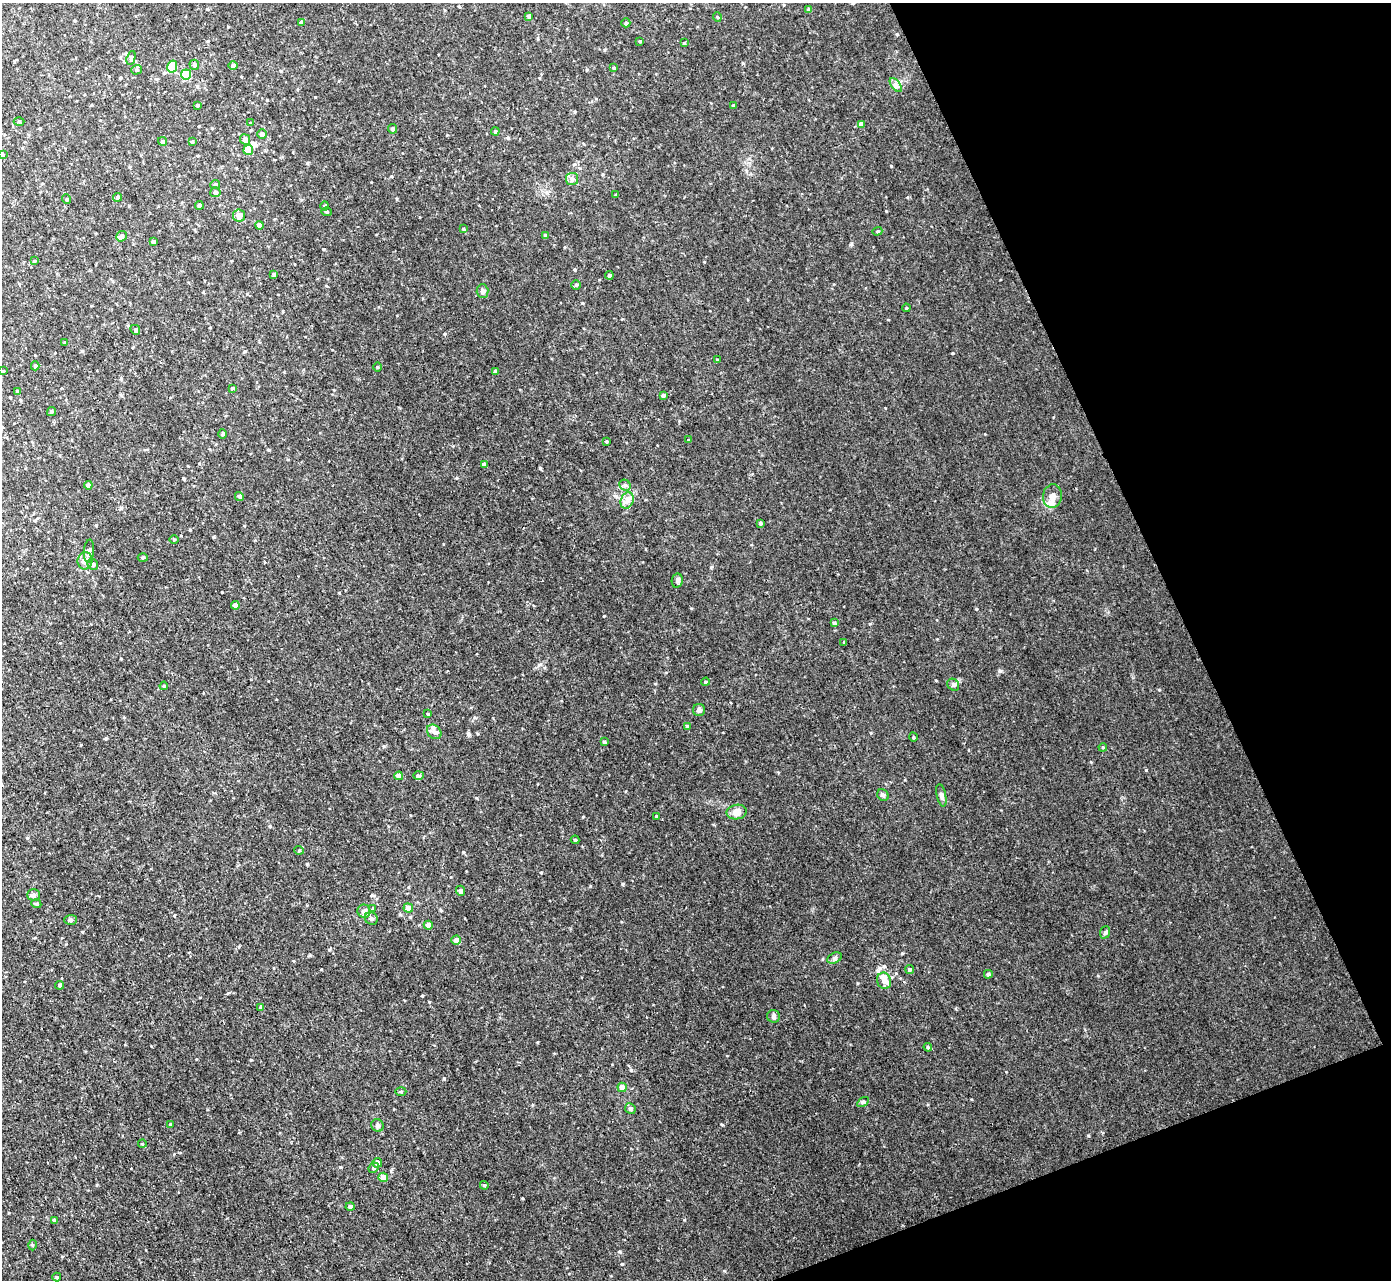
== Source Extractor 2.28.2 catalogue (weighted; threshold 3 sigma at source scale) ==
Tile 12 of 4 x 4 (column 4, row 3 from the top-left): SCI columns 4238-5626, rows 1433-2710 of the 5692 x 5724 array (HDU 1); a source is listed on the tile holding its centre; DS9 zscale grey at full resolution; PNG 1393 x 1282 px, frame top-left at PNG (2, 3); each listed source drawn as its Kron ellipse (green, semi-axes under 4 px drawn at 4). Shown black and unused: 19% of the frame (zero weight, under 2 of 3 exposures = <1% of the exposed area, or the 3 px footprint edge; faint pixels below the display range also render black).
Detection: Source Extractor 2.28.2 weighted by HDU 2 'WHT'; one run over the whole footprint, this tile lists its part. Background 0.0659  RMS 0.01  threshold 0.0456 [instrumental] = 3 sigma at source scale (4.5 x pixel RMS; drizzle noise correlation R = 1.50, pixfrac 1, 0.05/0.05 arcsec/px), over >= 5 px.
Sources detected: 135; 1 inside a brighter object's white glare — neither listed nor drawn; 2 inside a brighter listed object's ellipse — not listed separately; the other 132 listed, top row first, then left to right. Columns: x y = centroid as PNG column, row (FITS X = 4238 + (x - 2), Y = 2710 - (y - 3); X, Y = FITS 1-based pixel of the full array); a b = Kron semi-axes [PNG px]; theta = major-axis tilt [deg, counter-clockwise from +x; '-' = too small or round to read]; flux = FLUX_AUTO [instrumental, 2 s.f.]
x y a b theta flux
809 10 4 4 - 3
529 16 3 3 - 2.5
717 17 5 3 - 0.82
301 22 4 3 - 1.6
626 23 4 4 - 1.3
640 41 3 3 - 0.82
684 43 4 3 - 0.83
131 58 7 4 74 1.6
194 65 5 4 - 2.5
233 65 4 4 - 2.8
172 66 6 5 - 31
614 68 4 3 - 1.3
136 70 5 4 - 1.5
186 74 5 5 - 45
896 85 8 4 -53 2.3
197 105 3 3 - 1.7
733 105 4 3 - 0.79
19 121 5 3 - 0.86
251 123 4 2 - 0.73
861 124 4 4 - 4.1
393 129 5 4 - 2.5
495 131 4 4 - 1.4
262 134 5 5 - 2.7
245 139 5 5 - 5.7
162 141 4 4 - 2
192 142 4 3 - 1.1
248 150 5 5 - 11
2 154 4 4 - 2
572 179 6 6 - 2.4
215 184 5 4 - 1.3
215 192 5 5 - 2
615 195 4 2 - 0.66
117 197 4 4 - 2.1
66 199 5 3 - 0.88
199 205 4 4 - 2.4
325 206 4 4 - 1.1
326 212 5 4 - 1.2
239 216 6 6 - 5.7
259 225 4 4 - 6.4
463 229 4 3 - 1.1
877 231 5 4 - 1.2
545 235 4 4 - 1.5
121 236 5 5 - 3.2
153 242 4 4 - 3.3
34 261 4 3 - 1
274 274 4 3 - 2
609 275 4 4 - 2
576 285 5 5 - 1.5
483 291 7 6 - 2.2
906 308 4 3 - 0.76
135 330 5 4 - 1.3
65 342 4 3 - 0.69
717 360 4 3 - 1.1
35 366 4 4 - 1.6
377 367 4 3 - 0.74
3 371 3 3 - 0.68
495 371 4 4 - 1.5
233 388 4 3 - 0.99
17 391 3 3 - 0.66
663 395 4 3 - 1.7
51 412 4 4 - 1.3
223 434 5 3 - 0.94
688 440 4 2 - 0.72
606 441 4 3 - 0.82
484 464 4 3 - 3.2
88 485 4 4 - 5.6
625 485 6 5 - 1.7
239 496 4 4 - 1.7
1052 496 12 9 83 6.1
627 500 8 6 69 3.7
760 523 4 3 - 1.6
174 540 5 3 - 0.84
89 551 11 5 84 2.4
143 558 5 3 - 1
85 561 8 7 - 5.6
93 564 6 5 - 2.1
677 581 7 5 78 2
235 605 4 4 - 3.9
834 623 4 4 - 1.3
844 642 4 3 - 0.73
706 682 4 3 - 1.3
953 685 6 5 - 1.8
164 686 4 3 - 1
699 710 6 6 - 1.8
428 714 3 3 - 1
688 727 4 4 - 2
434 732 8 6 -46 3.4
913 737 5 3 - 0.85
604 742 4 4 - 0.96
1103 747 4 3 - 0.79
399 776 4 4 - 5.3
418 776 5 4 - 1.5
883 795 6 5 - 1.6
941 795 11 4 -78 2.5
737 812 10 7 10 6
657 817 4 3 - 0.91
575 840 4 4 - 1
299 850 5 3 - 0.75
460 891 5 4 - 2.7
33 895 6 5 - 1.9
36 904 5 4 - 1.3
373 908 4 3 - 0.76
408 908 5 4 - 5.9
364 911 6 6 - 4.4
371 918 7 6 - 2.4
71 920 6 5 - 1.5
428 925 4 4 - 4
1105 932 6 5 - 1.6
456 940 5 4 - 3.9
834 958 7 5 27 1.9
909 969 5 4 - 1.7
988 974 4 4 - 1.7
884 981 8 7 - 4.6
60 985 4 4 - 1.6
261 1007 4 3 - 1.6
774 1016 6 6 - 2.1
928 1047 4 4 - 0.98
622 1087 5 4 - 7.9
401 1091 5 3 - 1
863 1102 6 4 30 1.3
630 1109 5 5 - 2.4
170 1125 4 3 - 0.89
377 1125 6 6 - 2.1
142 1144 4 3 - 0.72
377 1163 5 5 - 4
374 1168 5 4 - 1.5
383 1177 5 4 - 7.3
484 1185 4 3 - 0.9
350 1207 4 4 - 2.6
54 1220 4 3 - 2.4
32 1245 5 3 - 1
57 1277 4 4 - 0.99
Isophote crosses this tile's border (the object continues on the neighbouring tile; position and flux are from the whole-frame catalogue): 1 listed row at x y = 2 154
Unlisted compact peaks at least as high as the median listed source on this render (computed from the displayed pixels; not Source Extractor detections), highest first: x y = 1146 770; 1000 671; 622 1264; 891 166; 540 468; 604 616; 622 884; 463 852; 902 953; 620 1252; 1088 1135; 444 1078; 851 244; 631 1070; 870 624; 251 1060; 583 817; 340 1167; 711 567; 372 895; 724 1271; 582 303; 270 826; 323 249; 871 733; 575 270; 539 665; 468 734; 391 1171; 106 738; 444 334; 857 983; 321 969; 384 746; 310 955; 196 1059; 541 872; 397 199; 885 408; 269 450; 743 63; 905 780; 704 262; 307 864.